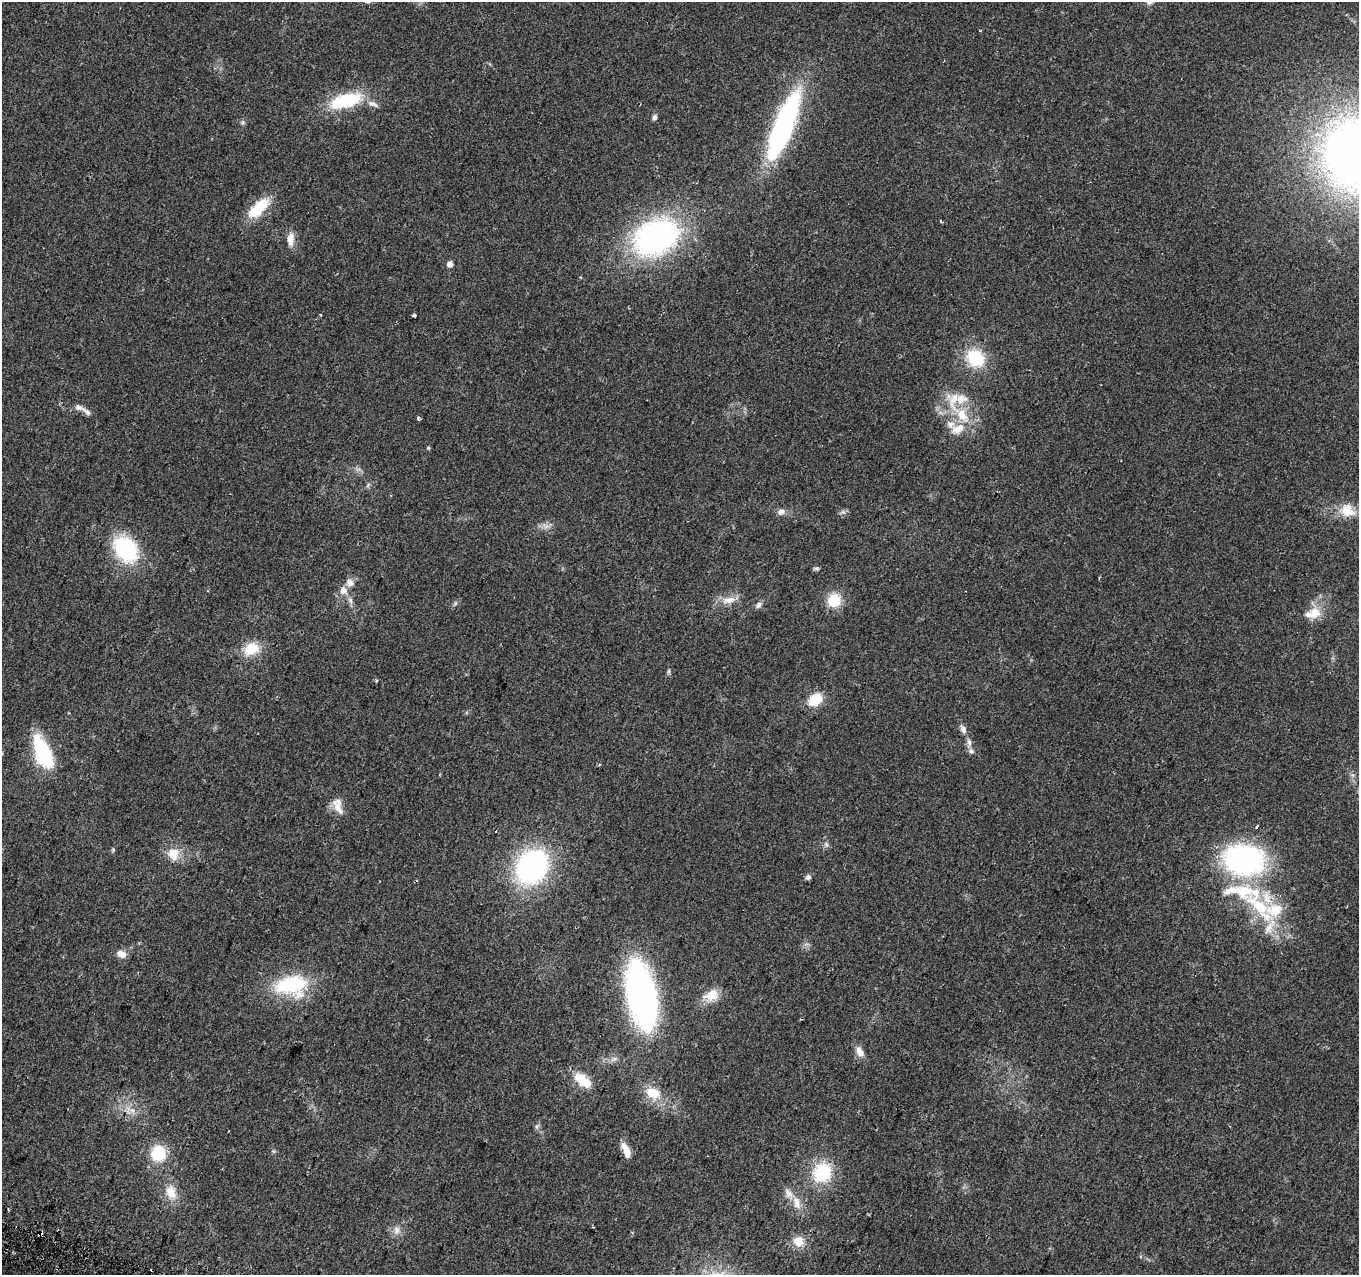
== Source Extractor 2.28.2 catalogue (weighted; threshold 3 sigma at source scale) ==
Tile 7 of 4 x 4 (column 3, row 2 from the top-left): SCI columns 2726-4082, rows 2793-4065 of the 5461 x 5648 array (HDU 1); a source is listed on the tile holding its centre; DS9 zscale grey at full resolution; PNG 1361 x 1277 px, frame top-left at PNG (2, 2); no overlay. Shown black and unused: <1% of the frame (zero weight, under 2 of 3 exposures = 2% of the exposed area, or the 3 px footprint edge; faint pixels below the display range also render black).
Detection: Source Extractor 2.28.2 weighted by HDU 2 'WHT'; one run over the whole footprint, this tile lists its part. Background 0.079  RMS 0.0097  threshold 0.0435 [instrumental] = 3 sigma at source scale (4.5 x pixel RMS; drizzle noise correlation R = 1.50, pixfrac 1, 0.0396/0.0396 arcsec/px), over >= 5 px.
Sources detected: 85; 1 too faint to see at this stretch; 2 cosmic-ray / hot-pixel residue — not listed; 15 inside a brighter listed object's ellipse — not listed separately; the other 67 listed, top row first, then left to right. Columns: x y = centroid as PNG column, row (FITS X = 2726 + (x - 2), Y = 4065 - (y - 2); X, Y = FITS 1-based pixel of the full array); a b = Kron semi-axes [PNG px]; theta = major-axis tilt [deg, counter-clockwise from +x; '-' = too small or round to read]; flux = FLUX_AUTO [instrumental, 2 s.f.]
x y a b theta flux
346 101 39 16 15 58
654 117 6 5 - 3.6
243 122 7 6 - 2.1
784 125 71 18 68 210
258 208 32 14 43 31
940 220 4 3 - 1
656 237 45 32 30 260
290 239 17 10 -90 10
450 264 5 5 - 5.9
321 314 4 3 - 1
414 315 4 3 - 2.1
975 358 25 21 -40 43
954 399 29 23 78 33
86 411 18 6 -40 4.7
418 418 4 3 - 2.3
957 429 22 13 26 17
428 448 5 4 - 1
1347 510 24 18 -23 23
781 511 10 9 - 4.8
843 512 9 6 26 2.7
546 526 16 8 7 6
126 549 24 17 -54 110
816 568 7 5 10 2
350 583 11 10 - 6.5
343 590 10 9 - 8.4
350 600 10 6 -79 3.8
729 600 22 10 6 12
834 600 6 6 - 110
455 603 7 5 59 1.9
759 605 10 7 38 3.6
1314 613 18 15 55 17
251 649 21 16 24 23
669 671 7 5 90 1.7
376 681 5 3 - 0.95
815 700 13 10 41 29
963 729 13 8 -64 5.3
969 742 14 6 87 4.8
43 754 23 10 -69 130
599 765 5 3 - 0.93
1352 775 7 5 -43 2.3
338 808 25 10 -58 11
1257 826 4 3 - 2.1
826 844 9 6 -63 2.8
113 850 6 5 - 1.5
173 854 20 17 -86 17
1244 859 34 25 -9 230
531 866 30 24 54 220
808 877 6 6 - 3.1
1259 905 61 22 -42 82
121 954 11 7 -33 9.1
291 985 36 22 2 83
641 994 48 21 -79 410
711 995 21 14 32 17
860 1052 16 9 -62 7.8
614 1059 10 6 27 3.7
583 1080 26 13 -36 21
653 1093 24 16 -26 23
132 1111 7 6 - 3.8
537 1127 9 4 82 2.2
626 1150 18 7 -66 12
158 1153 15 14 - 38
822 1173 28 24 49 45
171 1192 22 15 -72 16
797 1202 20 10 -76 11
397 1230 13 10 -84 7.1
40 1234 4 3 - 3.8
798 1241 15 14 - 11
Overlapping masked pixels (flux is a lower limit): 1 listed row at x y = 40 1234